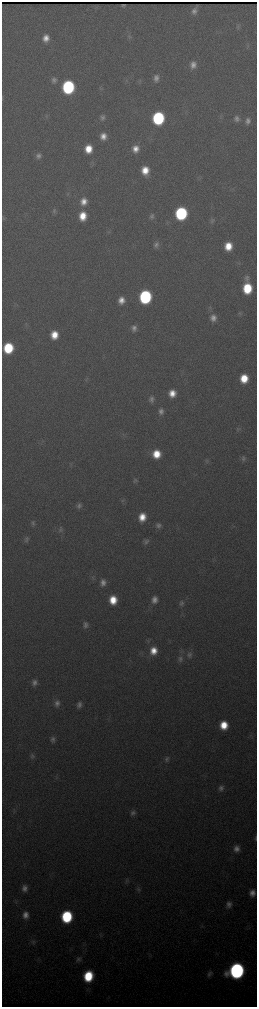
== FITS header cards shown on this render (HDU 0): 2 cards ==
NAXIS1  =                  510 / length of data axis 1
NAXIS2  =                 2010 / length of data axis 2

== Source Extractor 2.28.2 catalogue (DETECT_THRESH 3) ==
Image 510 x 2010 px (HDU 0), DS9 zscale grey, zoomed out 1/2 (1 PNG px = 2 x 2 image px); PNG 259 x 1009 px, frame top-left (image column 2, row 2010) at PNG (2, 2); no overlay
Background 3670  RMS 42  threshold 126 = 3 sigma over >= 5 px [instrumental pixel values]
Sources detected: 90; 2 cannot appear on this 1/2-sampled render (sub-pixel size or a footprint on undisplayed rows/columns) and are not listed; the other 88 listed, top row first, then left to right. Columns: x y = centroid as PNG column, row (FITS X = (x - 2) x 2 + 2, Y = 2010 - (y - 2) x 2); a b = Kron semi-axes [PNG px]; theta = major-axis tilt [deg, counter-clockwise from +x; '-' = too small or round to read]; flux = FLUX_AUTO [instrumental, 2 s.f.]
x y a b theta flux
194 11 6 5 - 4.3e+04
238 26 6 5 - 2.0e+04
129 36 7 5 -72 2.0e+04
46 38 8 7 - 9.0e+04
193 65 9 7 78 6.6e+04
156 78 8 6 86 4.8e+04
54 80 8 7 - 3.9e+04
68 87 9 7 84 1.5e+06
101 88 6 3 -27 1.0e+04
2 98 7 2 90 6.6e+03
46 116 4 3 - 9.1e+03
103 117 7 6 - 3.0e+04
158 118 8 7 - 1.4e+06
236 118 7 6 - 3.7e+04
248 121 7 6 - 4.2e+04
103 136 7 6 - 8.5e+04
88 149 7 6 - 1.8e+05
135 149 8 7 - 9.2e+04
38 156 8 6 69 3.8e+04
145 170 9 7 -84 1.7e+05
84 201 9 8 - 9.6e+04
54 211 7 5 -81 2.0e+04
181 213 8 7 - 1.4e+06
83 216 8 7 - 1.8e+05
152 216 8 6 70 2.8e+04
3 218 6 4 86 1.3e+04
212 220 8 6 66 2.2e+04
156 245 8 6 88 3.5e+04
228 246 8 7 - 1.8e+05
247 288 11 7 -89 4.4e+05
145 297 9 7 82 1.4e+06
121 300 7 6 - 8.5e+04
240 313 6 6 - 1.7e+04
213 318 9 7 86 6.2e+04
134 328 7 6 - 4.5e+04
54 335 8 7 - 1.6e+05
8 348 8 7 - 5.5e+05
87 378 3 3 - 9.5e+03
244 378 7 7 - 2.3e+05
172 393 7 6 - 1.2e+05
151 399 7 6 - 3.7e+04
161 411 7 6 - 4.3e+04
238 429 7 5 89 1.7e+04
156 454 8 8 - 2.1e+05
243 458 8 6 82 2.6e+04
207 461 7 4 85 1.7e+04
135 480 7 5 36 1.9e+04
123 501 5 5 - 1.4e+04
79 505 7 6 - 3.2e+04
142 517 7 6 - 1.5e+05
33 523 8 6 -79 2.3e+04
158 525 7 7 - 3.4e+04
61 530 10 7 84 3.5e+04
27 539 7 6 - 2.5e+04
146 541 8 7 - 3.2e+04
103 583 8 7 - 5.7e+04
113 600 8 7 - 2.0e+05
154 600 8 7 - 6.2e+04
181 603 8 6 72 2.8e+04
85 625 8 7 - 3.7e+04
153 651 9 8 - 1.4e+05
189 655 9 7 89 3.8e+04
180 659 9 7 76 4.4e+04
34 682 7 6 - 4.3e+04
57 703 8 7 - 4.3e+04
79 705 6 5 - 3.5e+04
224 725 7 7 - 2.2e+05
251 735 4 3 - 9.4e+03
53 739 9 6 -87 3.6e+04
32 756 7 6 - 2.3e+04
167 759 7 6 - 2.6e+04
221 788 8 6 69 3.8e+04
133 813 8 7 - 3.3e+04
256 838 8 2 90 1.2e+04
236 849 8 7 - 5.7e+04
127 881 8 5 76 2.1e+04
24 888 8 6 86 5.2e+04
138 889 7 6 - 2.2e+04
252 893 7 6 - 5.8e+04
16 902 5 3 - 1.0e+04
229 904 8 6 75 4.4e+04
25 915 8 7 - 6.8e+04
67 917 8 7 - 8.7e+05
33 942 7 6 - 2.4e+04
79 959 6 6 - 2.6e+04
237 971 9 8 - 3.7e+06
210 974 8 6 57 3.1e+04
88 976 9 7 76 4.7e+05
At the frame edge (FLAGS 8, measured only in part): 1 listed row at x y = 256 838
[2 sub-pixel or undisplayed-footprint detections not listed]